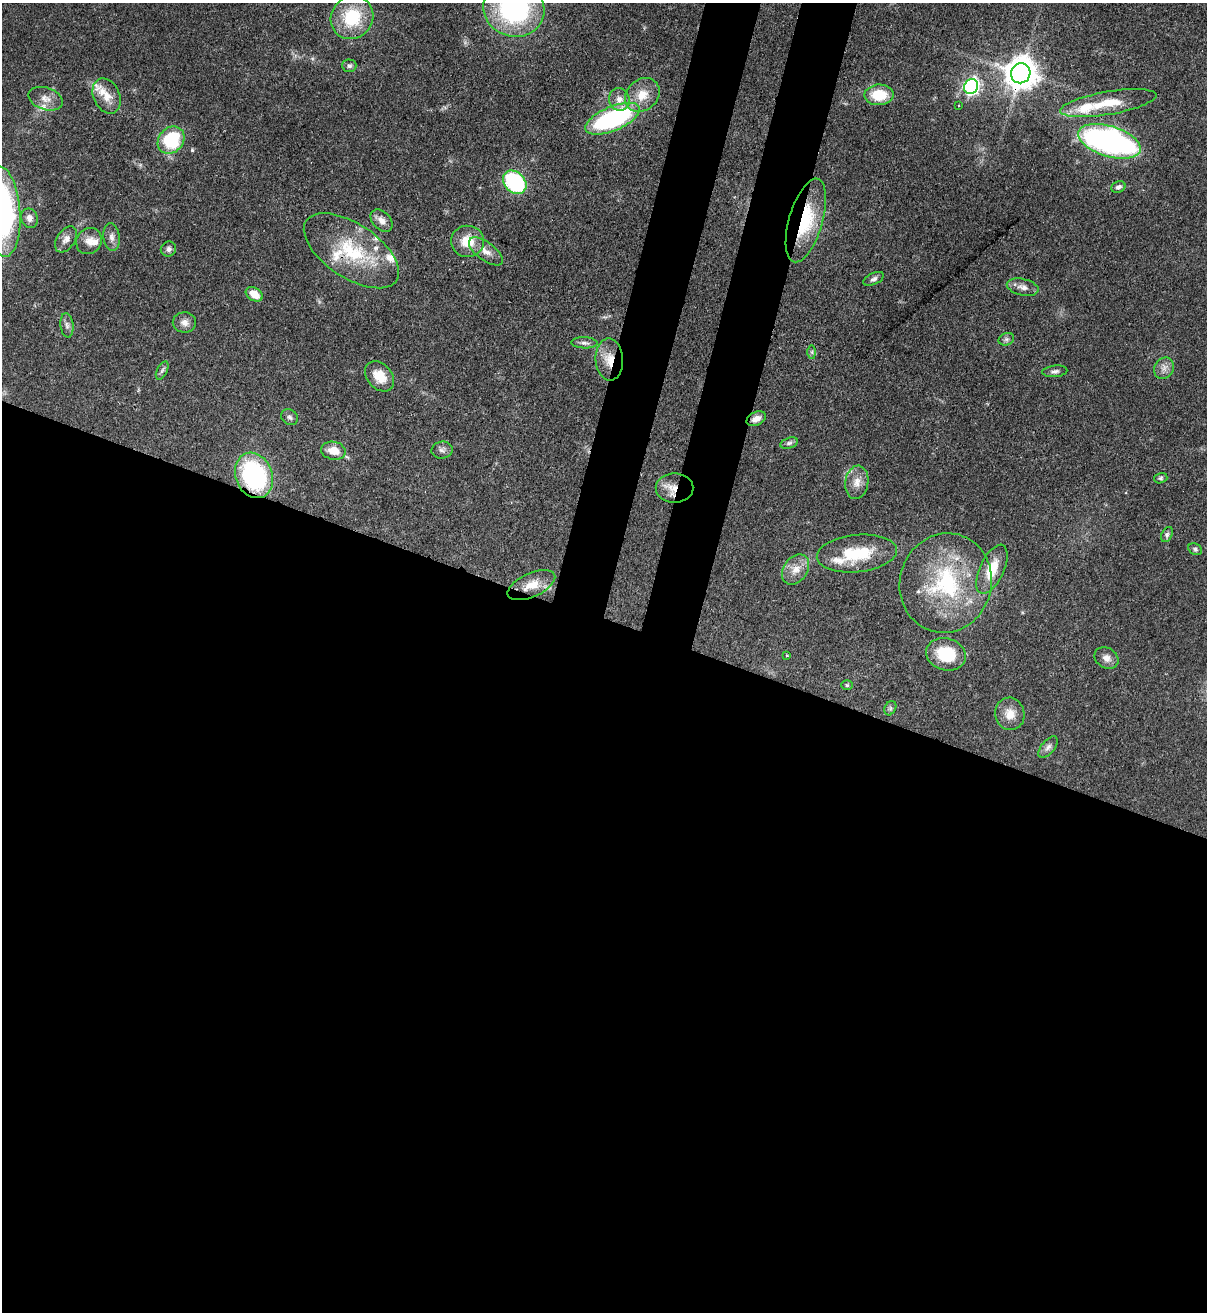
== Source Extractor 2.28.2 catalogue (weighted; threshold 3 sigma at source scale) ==
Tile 14 of 4 x 4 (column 2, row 4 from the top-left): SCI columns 1548-2752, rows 32-1341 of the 5378 x 5302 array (HDU 1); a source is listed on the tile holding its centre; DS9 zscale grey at full resolution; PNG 1209 x 1314 px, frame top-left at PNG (2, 3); each listed source drawn as its Kron ellipse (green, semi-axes under 4 px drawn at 4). Shown black and unused: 57% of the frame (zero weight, under 3 of 4 exposures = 7% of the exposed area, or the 3 px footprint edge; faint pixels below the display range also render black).
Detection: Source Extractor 2.28.2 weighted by HDU 2 'WHT'; one run over the whole footprint, this tile lists its part. Background 0.0932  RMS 0.0041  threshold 0.0185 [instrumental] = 3 sigma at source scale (4.5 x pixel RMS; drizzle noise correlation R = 1.50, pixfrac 1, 0.05/0.05 arcsec/px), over >= 5 px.
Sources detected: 74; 1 inside a brighter object's white glare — neither listed nor drawn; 9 inside a brighter listed object's ellipse — not listed separately; the other 64 listed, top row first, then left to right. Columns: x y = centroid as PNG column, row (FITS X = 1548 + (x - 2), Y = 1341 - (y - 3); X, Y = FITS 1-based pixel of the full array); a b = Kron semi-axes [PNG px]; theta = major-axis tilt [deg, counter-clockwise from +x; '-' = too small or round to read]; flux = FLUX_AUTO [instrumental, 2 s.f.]
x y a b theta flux
514 9 31 27 -18 69
352 17 22 20 53 21
349 66 7 6 - 1.1
1021 73 10 9 - 790
971 86 8 6 62 120
642 95 19 15 42 7.6
879 95 14 10 2 13
107 96 18 13 -64 6
46 99 18 11 -18 3.9
619 99 11 10 - 3.2
1108 103 49 11 10 13
958 105 3 2 - 0.48
613 119 29 12 23 61
171 140 15 12 48 27
1109 141 32 15 -17 120
515 182 13 10 -44 47
1118 187 7 5 24 1.4
2 212 45 18 -86 98
29 218 10 8 -68 2.3
382 220 13 9 -48 2.8
806 220 43 17 74 23
112 237 14 8 -82 2.4
66 239 14 9 56 2.7
89 241 14 12 50 3.7
468 241 16 15 - 9.3
168 249 8 7 - 1.4
351 251 54 27 -34 30
486 251 20 9 -37 4
874 279 11 5 25 1.4
1023 287 16 8 -13 2.8
254 294 9 6 -32 5.8
184 322 11 10 - 2.7
67 325 12 6 -83 1.6
1006 339 8 6 20 1.1
584 343 13 5 -2 1.6
812 352 7 4 -90 0.72
609 360 21 13 -87 7.9
1164 368 11 9 58 2.6
162 371 10 5 63 1
1055 371 12 5 6 1.5
380 376 17 12 -49 7.2
290 417 9 7 -39 1.3
756 419 10 6 26 2.8
789 443 9 5 15 1.1
442 450 10 8 5 1.7
333 451 12 9 -10 5.6
254 475 23 18 -69 61
1161 478 7 5 17 0.83
857 482 17 11 82 4.4
674 488 19 14 0 7
1167 535 8 5 64 1
1195 549 7 5 -28 0.93
857 553 40 18 6 19
796 569 16 12 55 5
992 569 26 12 65 9.4
946 583 50 46 74 48
531 585 25 12 24 7.2
946 654 20 16 -17 17
787 655 3 2 - 0.52
1106 658 13 10 -33 3
847 685 6 5 - 0.68
890 708 7 5 61 0.99
1010 714 16 14 -79 5.6
1048 747 13 6 51 1.8
Overlapping masked pixels (flux is a lower limit): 6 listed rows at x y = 1021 73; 806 220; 351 251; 609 360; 254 475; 674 488
Isophote crosses this tile's border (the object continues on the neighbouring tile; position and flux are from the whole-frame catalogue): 2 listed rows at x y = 514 9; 2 212